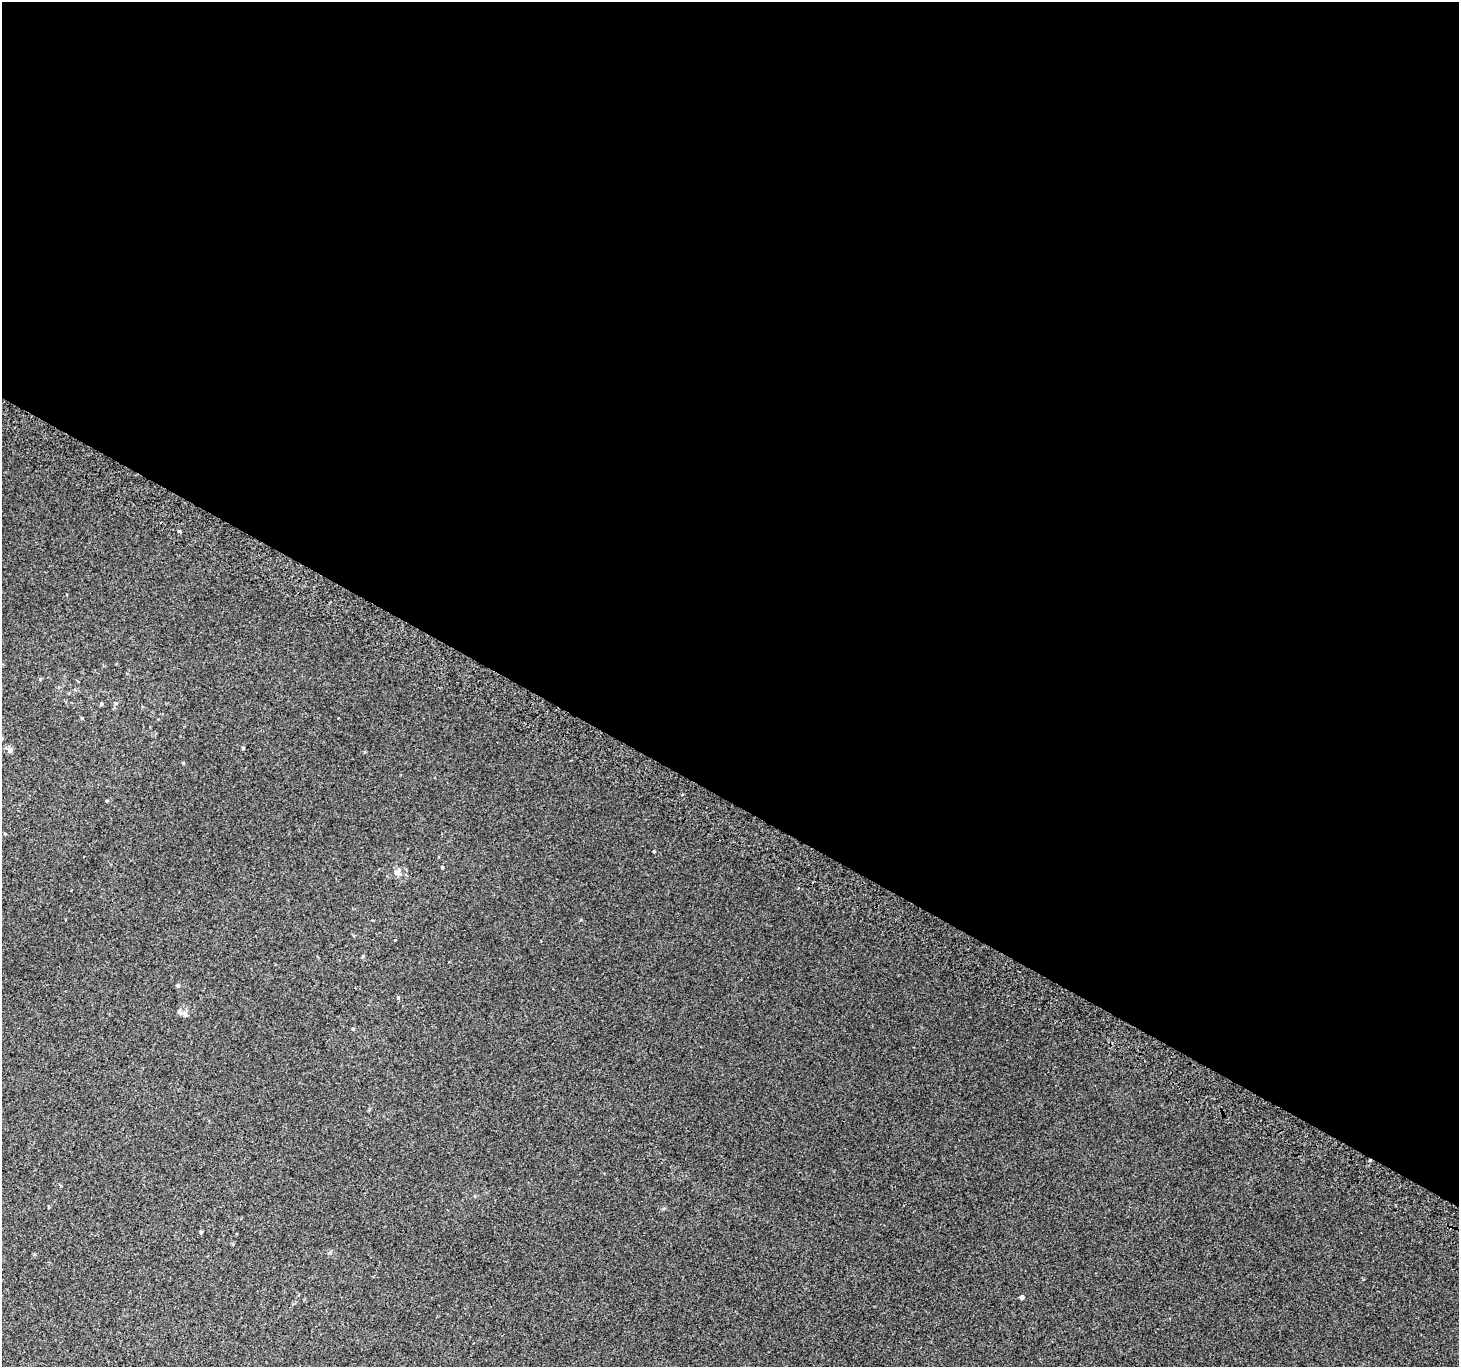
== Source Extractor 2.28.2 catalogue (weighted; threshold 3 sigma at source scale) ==
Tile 3 of 4 x 4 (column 3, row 1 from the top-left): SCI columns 2948-4404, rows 4396-5760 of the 5886 x 5993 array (HDU 1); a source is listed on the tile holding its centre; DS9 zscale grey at full resolution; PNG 1461 x 1369 px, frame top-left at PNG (2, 2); no overlay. Shown black and unused: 59% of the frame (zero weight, under 2 of 3 exposures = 2% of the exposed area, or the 3 px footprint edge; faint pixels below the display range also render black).
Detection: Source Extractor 2.28.2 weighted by HDU 2 'WHT'; one run over the whole footprint, this tile lists its part. Background 0.00674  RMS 0.007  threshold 0.0315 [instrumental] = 3 sigma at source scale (4.5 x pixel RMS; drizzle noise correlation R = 1.50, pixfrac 1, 0.0396/0.0396 arcsec/px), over >= 5 px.
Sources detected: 19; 3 cosmic-ray / hot-pixel residue — not listed; the other 16 listed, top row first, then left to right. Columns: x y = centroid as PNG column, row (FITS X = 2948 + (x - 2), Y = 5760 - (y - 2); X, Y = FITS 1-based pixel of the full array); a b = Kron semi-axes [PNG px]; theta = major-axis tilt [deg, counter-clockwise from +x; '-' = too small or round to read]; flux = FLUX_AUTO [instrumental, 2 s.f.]
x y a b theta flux
180 531 4 3 - 4.4
40 679 5 3 - 0.66
116 703 6 3 18 0.76
101 704 4 4 - 1
243 748 4 3 - 0.66
10 750 7 6 - 2.5
682 794 4 2 - 0.88
654 851 3 3 - 0.65
442 867 4 3 - 0.71
397 872 12 9 -11 3.8
178 986 5 5 - 1.2
398 998 5 4 - 0.75
184 1013 11 7 -17 3.2
353 1029 4 4 - 0.73
201 1232 4 4 - 0.89
1022 1297 5 4 - 1.6
Unlisted compact peaks at least as high as the median listed source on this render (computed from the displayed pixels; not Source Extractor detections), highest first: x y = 183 763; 363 956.